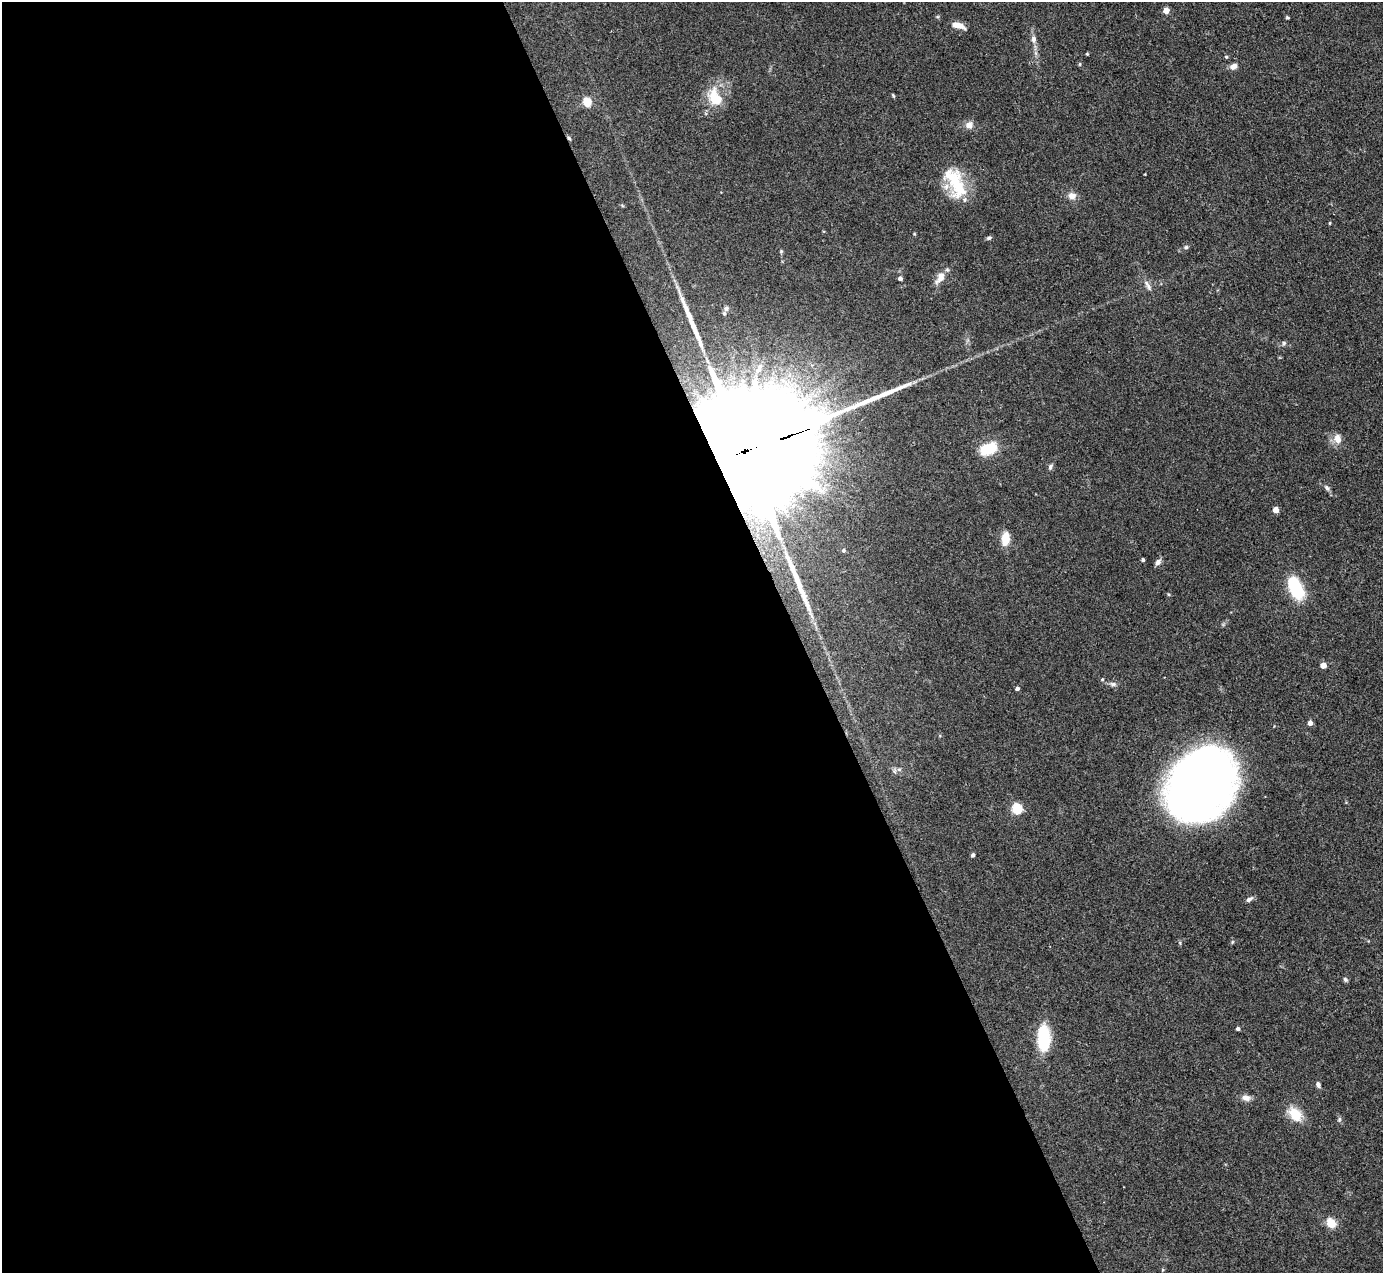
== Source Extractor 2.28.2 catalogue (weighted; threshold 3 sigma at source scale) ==
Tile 9 of 4 x 4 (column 1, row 3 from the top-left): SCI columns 2-1382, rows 1551-2821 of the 5527 x 5514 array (HDU 1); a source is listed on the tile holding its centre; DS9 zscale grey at full resolution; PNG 1385 x 1275 px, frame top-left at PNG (2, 2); no overlay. Shown black and unused: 58% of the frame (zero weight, under 3 of 4 exposures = <1% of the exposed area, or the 3 px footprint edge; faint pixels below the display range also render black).
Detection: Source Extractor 2.28.2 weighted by HDU 2 'WHT'; one run over the whole footprint, this tile lists its part. Background 0.0867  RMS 0.0058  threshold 0.0263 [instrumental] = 3 sigma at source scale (4.5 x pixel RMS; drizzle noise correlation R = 1.50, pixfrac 1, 0.05/0.05 arcsec/px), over >= 5 px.
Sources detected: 58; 1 too faint to see at this stretch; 1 inside a brighter object's white glare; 1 cosmic-ray / hot-pixel residue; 1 long thin detection or spike segment (spike, bleed or trail) — not listed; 1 inside a brighter listed object's ellipse — not listed separately; the other 53 listed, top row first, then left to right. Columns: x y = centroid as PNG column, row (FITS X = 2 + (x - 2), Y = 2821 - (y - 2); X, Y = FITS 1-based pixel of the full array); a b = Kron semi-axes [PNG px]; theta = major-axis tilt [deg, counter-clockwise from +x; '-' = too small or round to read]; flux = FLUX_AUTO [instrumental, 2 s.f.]
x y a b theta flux
1166 10 4 4 - 8.2
1287 17 4 3 - 0.74
957 25 12 5 -17 7.2
1033 39 9 6 -74 2.4
1087 54 4 4 - 0.53
1226 57 5 4 - 0.77
1080 64 5 3 - 0.57
1233 66 9 7 26 2.8
893 95 5 4 - 0.61
715 97 26 16 -66 15
587 102 5 5 - 28
969 125 9 8 - 3.5
955 183 42 18 -67 26
1072 196 10 9 - 3.8
1330 223 4 3 - 0.52
989 238 7 4 20 1
1186 247 5 5 - 0.98
781 251 5 5 - 0.66
900 278 4 4 - 2
940 278 18 9 58 5.2
1149 287 10 5 -53 2
726 309 7 6 - 1.5
1284 343 6 5 - 1
760 368 13 5 69 1.9
1337 439 13 9 -77 4.7
988 449 17 11 24 18
746 451 57 28 19 47000
1050 467 8 5 64 1.4
1327 488 9 5 -55 1.6
1276 510 4 4 - 6.5
1005 539 15 8 81 8.9
843 550 3 3 - 0.76
1143 560 4 3 - 1.1
1158 562 7 6 - 2.5
1295 588 21 11 -64 37
1323 665 4 4 - 7.1
1102 679 5 4 - 0.69
1113 684 9 6 -7 1.8
1017 689 4 4 - 1.9
1310 723 5 5 - 2.5
899 769 7 4 0 1.4
1199 788 64 51 43 390
1017 809 5 5 - 41
973 855 4 3 - 1.4
1249 899 10 5 33 1.7
1345 979 7 5 -45 1.1
1238 1029 4 4 - 1.4
1044 1038 23 11 -89 32
1318 1085 7 5 -66 1.7
1246 1098 12 8 -14 3.1
1295 1114 15 11 -46 13
1339 1120 7 5 79 0.97
1331 1223 13 10 -56 6.7
Overlapping masked pixels (flux is a lower limit): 1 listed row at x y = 746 451